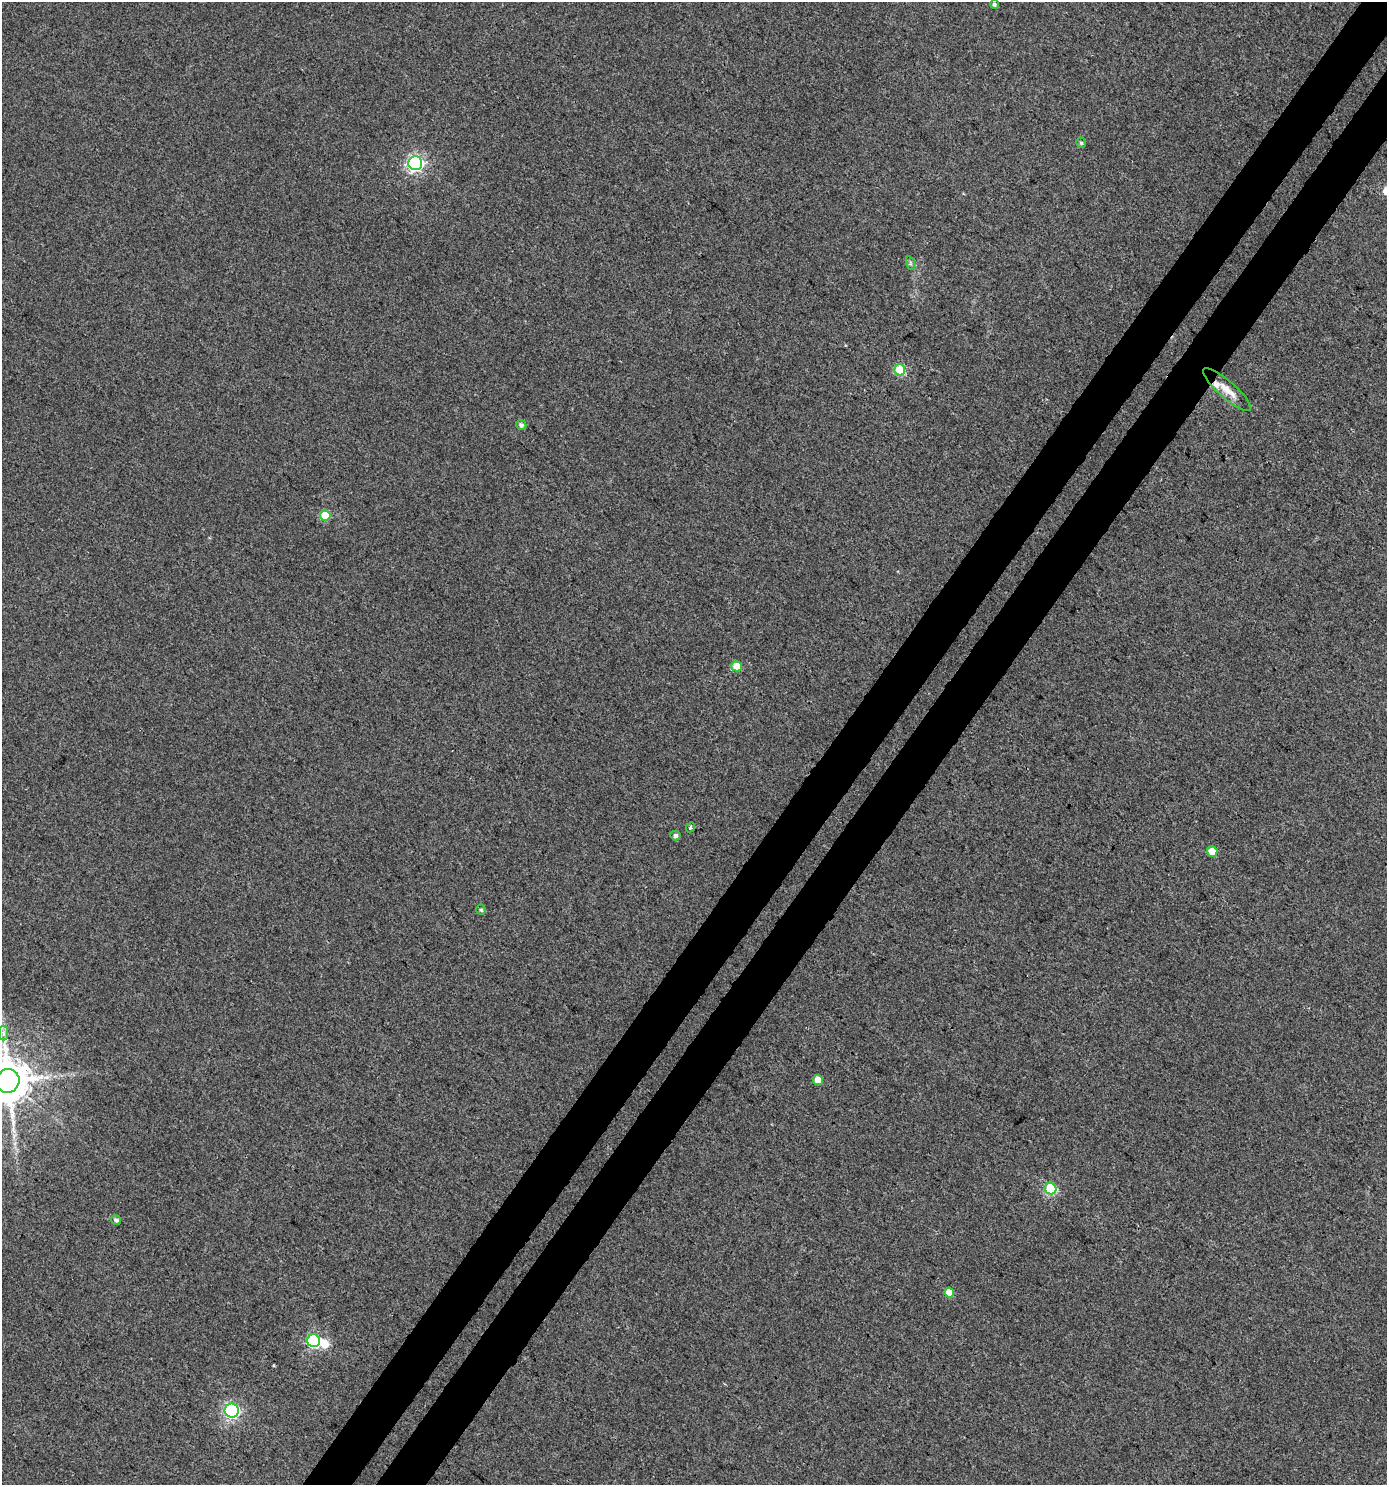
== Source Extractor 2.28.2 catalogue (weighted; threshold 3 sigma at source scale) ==
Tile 10 of 4 x 4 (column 2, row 3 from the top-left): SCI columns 1611-2995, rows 1527-3009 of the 6058 x 6012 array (HDU 1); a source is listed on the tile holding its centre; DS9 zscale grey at full resolution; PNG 1389 x 1487 px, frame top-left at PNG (2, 2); each listed source drawn as its Kron ellipse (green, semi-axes under 4 px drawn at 4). Shown black and unused: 7% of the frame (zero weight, under 3 of 4 exposures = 5% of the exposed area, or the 3 px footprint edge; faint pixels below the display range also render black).
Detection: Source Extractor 2.28.2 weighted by HDU 2 'WHT'; one run over the whole footprint, this tile lists its part. Background 0.00357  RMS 0.004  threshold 0.0181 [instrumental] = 3 sigma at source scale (4.5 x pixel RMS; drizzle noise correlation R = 1.50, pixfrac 1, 0.0396/0.0396 arcsec/px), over >= 5 px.
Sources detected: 23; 1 inside a brighter object's white glare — neither listed nor drawn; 1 inside a brighter listed object's ellipse — not listed separately; the other 21 listed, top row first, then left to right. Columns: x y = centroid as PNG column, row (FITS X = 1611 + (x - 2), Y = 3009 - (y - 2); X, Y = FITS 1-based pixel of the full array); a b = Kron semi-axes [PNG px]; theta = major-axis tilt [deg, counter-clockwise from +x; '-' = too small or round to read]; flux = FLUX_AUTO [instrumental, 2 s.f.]
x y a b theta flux
994 4 4 4 - 0.76
1081 143 5 4 - 0.68
415 163 7 7 - 120
910 263 7 4 -72 0.77
900 370 5 5 - 21
1227 390 31 8 -41 5.2
521 425 5 4 - 1
325 516 5 5 - 13
737 666 5 5 - 9.3
690 827 5 4 - 1.1
675 836 5 4 - 1.4
1212 851 5 5 - 5
481 910 5 4 - 0.72
3 1033 7 4 -89 1.3
818 1080 5 5 - 5
8 1081 12 11 - 1800
1051 1189 6 5 - 29
116 1220 5 4 - 1.2
949 1293 5 4 - 6.2
314 1341 6 6 - 59
232 1411 7 7 - 84
Isophote crosses this tile's border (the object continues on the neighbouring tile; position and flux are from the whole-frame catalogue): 1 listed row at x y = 8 1081